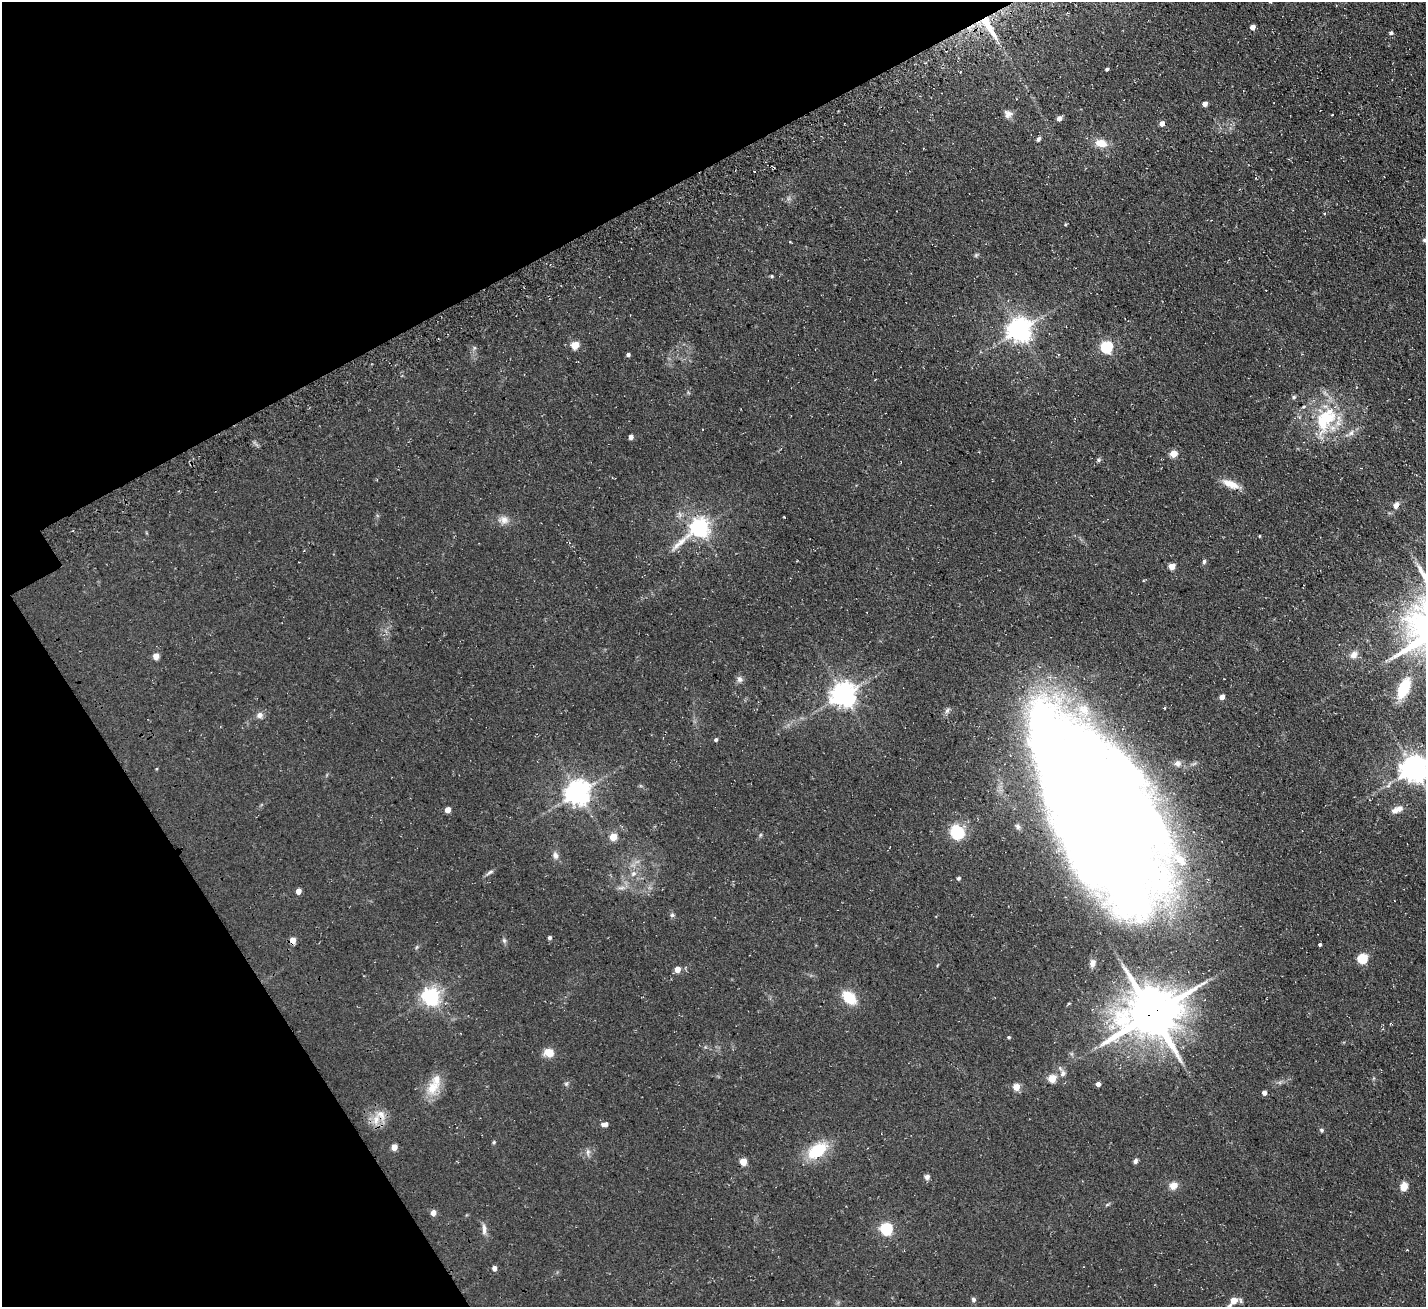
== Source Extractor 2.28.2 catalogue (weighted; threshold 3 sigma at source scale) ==
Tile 5 of 4 x 4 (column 1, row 2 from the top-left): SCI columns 169-1592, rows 2943-4247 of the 6030 x 6023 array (HDU 1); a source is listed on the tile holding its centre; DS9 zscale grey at full resolution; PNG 1428 x 1309 px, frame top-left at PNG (2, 2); no overlay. Shown black and unused: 24% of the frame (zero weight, under 3 of 4 exposures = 11% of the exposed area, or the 3 px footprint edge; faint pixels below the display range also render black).
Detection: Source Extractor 2.28.2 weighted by HDU 2 'WHT'; one run over the whole footprint, this tile lists its part. Background 0.0594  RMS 0.009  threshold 0.0403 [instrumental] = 3 sigma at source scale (4.5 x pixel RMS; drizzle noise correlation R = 1.50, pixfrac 1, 0.05/0.05 arcsec/px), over >= 5 px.
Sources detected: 103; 1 too faint to see at this stretch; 2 cosmic-ray / hot-pixel residue — not listed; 4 inside a brighter listed object's ellipse — not listed separately; the other 96 listed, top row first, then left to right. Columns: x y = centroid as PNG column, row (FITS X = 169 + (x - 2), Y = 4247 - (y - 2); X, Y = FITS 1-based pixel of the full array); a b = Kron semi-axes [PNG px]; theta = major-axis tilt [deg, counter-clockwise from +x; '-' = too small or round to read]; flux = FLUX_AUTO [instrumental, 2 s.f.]
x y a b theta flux
988 26 35 8 -59 24
1252 27 4 4 - 6
1391 33 5 4 - 2
1107 69 4 3 - 1.5
1205 104 4 4 - 5.9
1008 114 11 10 - 4.5
1059 118 6 5 - 4.4
1162 123 4 4 - 5.9
1038 139 6 4 57 1.9
1101 143 14 9 -11 11
1065 224 4 4 - 0.88
1424 240 5 5 - 1.7
790 242 3 2 - 0.75
772 276 5 4 - 0.98
1019 330 7 7 - 790
575 345 5 5 - 26
1106 347 6 5 - 110
474 348 6 4 46 1.4
628 355 4 4 - 2.2
1294 397 6 5 - 1.4
1325 419 41 25 66 56
1351 433 9 7 56 3.6
631 437 4 4 - 4.6
1173 453 5 5 - 19
1099 460 6 5 - 1.5
1230 484 24 9 -21 9.9
1396 505 10 6 66 4
504 520 14 11 -20 6.5
699 527 10 7 39 460
1259 536 4 3 - 0.62
1204 561 6 4 85 1.8
1171 566 5 4 - 14
1354 655 10 8 47 5.1
156 656 5 4 - 10
740 679 8 7 - 3.2
1404 688 18 9 66 38
843 694 8 7 - 830
1222 697 4 4 - 7.2
1164 708 3 2 - 0.83
947 710 10 5 53 2.4
259 715 8 8 - 3.8
716 740 5 4 - 1.5
1177 763 9 8 - 3.5
1413 768 8 8 - 1100
577 793 8 7 - 820
1101 809 190 77 -62 2800
1399 809 9 7 21 5.6
447 810 5 4 - 8.1
1018 827 6 5 - 1.6
957 832 14 12 -34 32
760 835 6 4 71 1.1
613 837 5 4 - 18
555 855 10 8 -78 3.6
490 872 13 4 32 2.4
633 873 9 7 38 3.6
958 878 4 4 - 1.5
621 888 12 4 9 2.9
298 891 5 4 - 6.7
672 915 6 5 - 1.9
550 938 5 4 - 1.7
292 940 5 4 - 11
504 940 7 5 -78 1.7
1320 944 3 3 - 1.5
1362 958 5 5 - 56
1092 963 9 7 79 4
677 969 5 4 - 11
431 996 6 6 - 370
849 997 14 9 -43 26
1152 1014 18 15 23 4100
1009 1037 4 4 - 1.3
549 1053 13 10 -19 8.7
1063 1073 9 8 - 3.8
1052 1078 5 5 - 25
566 1084 8 4 59 1.5
1098 1084 4 4 - 4
433 1087 23 16 65 17
1016 1087 4 4 - 18
1264 1093 4 4 - 4.2
381 1115 17 11 -57 10
604 1124 8 5 8 4.3
1321 1130 5 5 - 1.7
494 1142 4 4 - 1.2
394 1147 5 4 - 11
817 1151 21 12 35 37
588 1152 9 6 82 2.8
743 1161 5 5 - 16
1135 1161 7 5 66 2.1
927 1177 7 6 - 2.8
1173 1185 8 7 - 8.2
1404 1186 9 7 70 9
433 1213 5 4 - 7.2
886 1228 6 5 - 120
484 1229 16 5 -87 4.1
494 1268 5 4 - 4.1
973 1300 6 5 - 2.1
1233 1301 13 7 45 8
Overlapping masked pixels (flux is a lower limit): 5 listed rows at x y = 988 26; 1101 809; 292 940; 1152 1014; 381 1115
Isophote crosses this tile's border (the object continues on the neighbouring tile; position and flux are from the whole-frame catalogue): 2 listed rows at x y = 1413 768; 1101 809